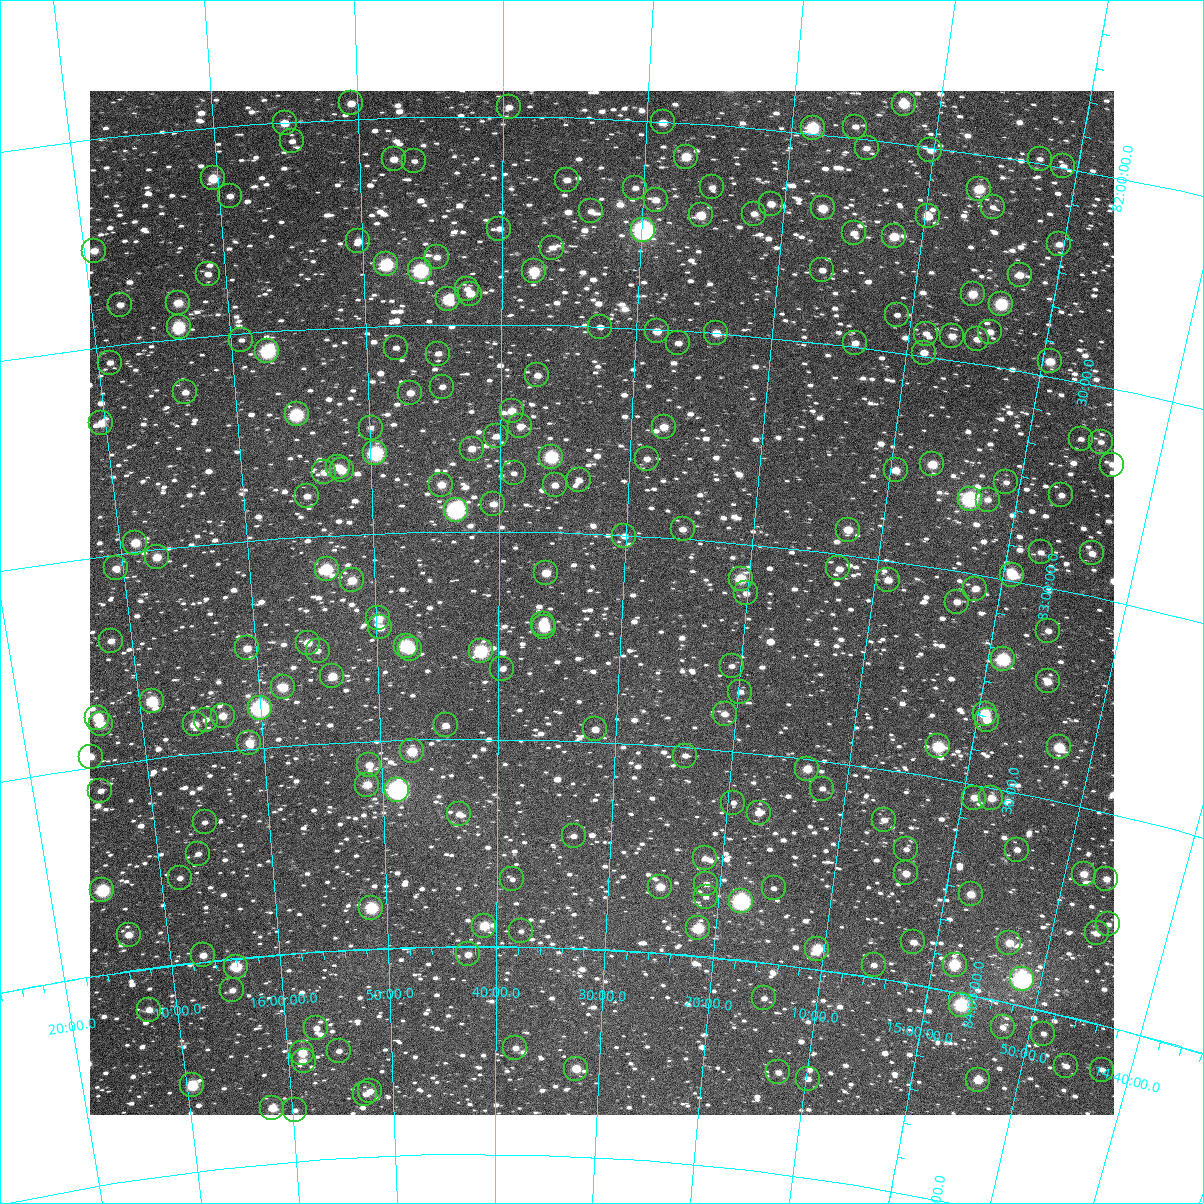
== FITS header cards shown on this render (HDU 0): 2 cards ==
NAXIS1  =                 1024
NAXIS2  =                 1024

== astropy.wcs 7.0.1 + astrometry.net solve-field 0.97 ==
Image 1024 x 1024 px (HDU 0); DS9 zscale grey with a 90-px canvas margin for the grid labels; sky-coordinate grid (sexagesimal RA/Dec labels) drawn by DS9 from the SOLVED WCS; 226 Tycho-2 reference stars matched to detected sources circled (green)
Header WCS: RA---TAN-SIP/DEC--TAN-SIP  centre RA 15:31:42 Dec +83:10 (232.92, +83.17 deg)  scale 8.67 arcsec/px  FOV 148.0' x 148.0'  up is +178 deg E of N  parity flipped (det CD > 0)
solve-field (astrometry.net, Tycho-2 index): VERIFIED the header's WCS against the Tycho-2 star catalogue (verified at 6 index scales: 14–226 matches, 0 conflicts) and refined it, rather than solving blind
Solved WCS: RA---TAN-SIP/DEC--TAN-SIP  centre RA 15:31:42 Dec +83:10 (232.92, +83.17 deg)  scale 8.67 arcsec/px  FOV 148.0' x 148.1'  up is +178 deg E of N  parity flipped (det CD > 0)
The solver's refit moves the header's centre by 0.26 arcsec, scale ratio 1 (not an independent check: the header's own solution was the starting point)
Tycho-2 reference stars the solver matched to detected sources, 226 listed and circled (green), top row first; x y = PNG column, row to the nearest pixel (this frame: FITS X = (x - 90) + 1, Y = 1024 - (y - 91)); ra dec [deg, ICRS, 3 dp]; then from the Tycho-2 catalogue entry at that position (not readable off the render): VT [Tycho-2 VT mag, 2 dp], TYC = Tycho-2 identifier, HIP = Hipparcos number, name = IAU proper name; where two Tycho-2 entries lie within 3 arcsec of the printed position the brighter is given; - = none
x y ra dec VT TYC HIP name
351 103 237.608 +81.963 10.95 4566-926-1 - -
904 104 228.121 +81.905 9.84 4566-1729-1 - -
509 107 234.893 +81.978 11.71 4566-685-1 - -
663 122 232.220 +82.003 10.75 4566-1494-1 - -
285 123 238.774 +82.002 10.57 4566-467-1 - -
855 127 228.899 +81.974 11.94 4566-1771-1 - -
813 128 229.632 +81.987 8.83 4566-1358-1 74909 -
292 141 238.662 +82.047 12.00 4566-487-1 - -
867 148 228.664 +82.022 11.69 4566-1128-1 - -
930 150 227.565 +82.008 12.10 4566-1131-1 - -
686 157 231.781 +82.082 10.06 4566-996-1 - -
394 159 236.898 +82.100 10.93 4566-533-1 - -
1040 159 225.670 +81.989 12.45 4565-746-1 - -
414 161 236.539 +82.106 12.59 4566-841-1 - -
1063 166 225.245 +81.997 11.88 4565-657-1 - -
213 178 240.086 +82.123 10.00 4579-999-1 - -
567 180 233.855 +82.150 11.70 4566-882-1 - -
712 187 231.286 +82.151 11.80 4566-1201-1 - -
635 188 232.645 +82.163 12.17 4566-974-1 - -
979 189 226.621 +82.083 9.79 4565-285-1 - -
230 196 239.814 +82.169 11.63 4566-659-1 - -
656 200 232.270 +82.190 11.74 4566-1213-1 - -
771 204 230.227 +82.180 11.01 4566-1306-1 - -
993 207 226.340 +82.121 12.00 4565-433-1 - -
823 208 229.311 +82.178 10.41 4566-972-1 - -
591 211 233.416 +82.224 12.04 4566-665-1 - -
754 214 230.509 +82.206 11.32 4566-976-1 - -
701 215 231.454 +82.220 10.19 4566-1705-1 - -
928 216 227.450 +82.166 10.53 4566-1115-1 - -
499 229 235.039 +82.271 11.62 4566-649-1 - -
643 230 232.462 +82.264 6.98 4566-1106-1 75870 -
854 233 228.709 +82.229 11.53 4566-1095-1 - -
894 236 227.996 +82.225 10.14 4566-1794-1 - -
358 241 237.579 +82.295 11.31 4566-851-1 - -
1059 244 225.074 +82.183 11.67 4565-1140-1 - -
552 248 234.085 +82.314 11.93 4566-519-1 - -
94 251 242.314 +82.268 10.93 4579-1048-1 - -
437 257 236.165 +82.339 11.62 4566-703-1 - -
386 264 237.082 +82.353 8.63 4566-687-1 77419 -
420 270 236.471 +82.370 8.20 4566-421-1 77211 -
822 270 229.198 +82.327 11.89 4566-1006-1 - -
534 271 234.408 +82.372 9.45 4566-451-1 - -
208 274 240.318 +82.353 11.63 4579-989-1 - -
1020 275 225.673 +82.273 10.85 4565-516-1 - -
467 289 235.620 +82.416 11.97 4566-571-1 - -
470 294 235.562 +82.427 10.68 4566-903-1 - -
973 294 226.452 +82.336 10.18 4565-490-1 - -
448 299 235.971 +82.440 9.42 4566-783-1 - -
178 303 240.906 +82.414 10.51 4579-149-1 - -
1001 304 225.911 +82.349 8.87 4565-373-1 73680 -
120 305 241.958 +82.405 11.84 4579-998-1 - -
897 315 227.755 +82.412 12.01 4566-1196-1 - -
179 327 240.940 +82.473 8.89 4579-23-1 - -
600 327 233.170 +82.502 12.41 4634-857-1 - -
657 331 232.115 +82.506 11.08 4634-514-1 - -
990 332 226.038 +82.420 11.70 4565-541-1 - -
716 333 231.018 +82.501 10.65 4634-1362-1 - -
926 334 227.178 +82.447 12.09 4566-1157-1 - -
952 336 226.707 +82.444 11.20 4566-1245-1 - -
977 339 226.243 +82.442 11.38 4565-1418-1 - -
241 340 239.803 +82.517 12.18 4634-632-1 - -
678 343 231.708 +82.531 11.65 4634-1801-1 - -
855 343 228.456 +82.492 11.45 4566-1100-1 - -
396 348 236.950 +82.555 11.94 4634-174-1 - -
267 351 239.338 +82.548 8.15 4634-710-1 - -
924 353 227.172 +82.493 11.16 4566-1281-1 - -
438 354 236.165 +82.571 11.93 4634-654-1 - -
1050 361 224.858 +82.465 10.23 4565-967-1 - -
110 363 242.266 +82.540 11.65 4647-2345-1 - -
537 375 234.316 +82.622 11.28 4634-777-1 - -
442 387 236.101 +82.651 11.73 4634-474-1 - -
185 392 240.931 +82.631 11.42 4647-2051-1 - -
410 393 236.700 +82.664 10.94 4634-655-1 - -
512 411 234.787 +82.709 10.76 4634-800-1 - -
297 414 238.870 +82.704 8.90 4634-291-1 - -
101 423 242.564 +82.682 10.70 4647-1339-1 - -
520 426 234.620 +82.747 11.20 4634-362-1 - -
664 427 231.886 +82.736 10.72 4634-352-1 - -
371 428 237.475 +82.745 11.80 4634-581-1 - -
496 436 235.074 +82.770 11.60 4634-494-1 - -
1081 439 224.021 +82.634 12.65 4634-1767-1 - -
1101 442 223.642 +82.632 12.23 4634-1758-1 - -
472 449 235.544 +82.801 11.21 4634-804-1 - -
375 453 237.407 +82.807 8.16 4634-827-1 - -
551 457 234.015 +82.818 8.65 4634-898-1 - -
647 459 232.171 +82.814 11.53 4634-844-1 - -
932 464 226.708 +82.756 10.04 4634-1655-1 73955 -
1112 465 223.342 +82.679 11.55 4634-1696-1 - -
338 467 238.132 +82.837 11.06 4634-772-1 - -
342 470 238.061 +82.845 10.49 4634-532-1 - -
896 470 227.390 +82.783 10.78 4634-1707-1 - -
324 472 238.403 +82.848 11.20 4634-796-1 - -
514 473 234.735 +82.860 12.22 4634-883-1 - -
579 480 233.467 +82.873 12.02 4634-826-1 - -
1006 482 225.258 +82.770 12.00 4634-1687-1 - -
441 485 236.139 +82.887 10.70 4634-196-1 - -
555 485 233.929 +82.887 11.23 4634-276-1 - -
1061 495 224.177 +82.776 11.81 4634-1685-1 - -
307 496 238.762 +82.903 11.93 4634-425-1 - -
970 499 225.894 +82.825 7.79 4634-1565-1 73671 -
988 500 225.556 +82.819 11.85 4634-1076-1 - -
493 504 235.124 +82.934 11.37 4634-628-1 - -
456 510 235.863 +82.947 7.46 4634-421-1 77013 -
683 529 231.389 +82.978 11.42 4634-446-1 - -
848 530 228.153 +82.940 10.95 4634-1142-1 - -
624 536 232.530 +83.003 11.37 4634-46-1 - -
135 543 242.192 +82.978 10.23 4647-139-1 - -
1041 552 224.355 +82.921 11.93 4634-1544-1 - -
1092 553 223.374 +82.899 11.41 4634-1654-1 - -
157 557 241.805 +83.019 10.40 4647-611-1 - -
116 568 242.634 +83.034 11.24 4647-827-1 - -
838 568 228.244 +83.035 11.97 4634-1091-1 74466 -
327 569 238.455 +83.081 9.38 4634-582-1 - -
546 573 234.059 +83.098 10.55 4634-365-1 - -
1012 575 224.825 +82.986 9.70 4634-1656-1 - -
741 579 230.163 +83.085 9.57 4634-463-1 - -
352 580 237.967 +83.111 10.44 4634-375-1 - -
888 580 227.237 +83.047 11.07 4634-1924-1 - -
975 589 225.497 +83.035 11.14 4634-1913-1 - -
746 593 230.026 +83.119 11.56 4634-846-1 - -
957 602 225.811 +83.074 11.87 4634-1569-1 - -
378 618 237.455 +83.205 10.49 4634-488-1 - -
543 624 234.097 +83.221 10.41 4634-312-1 - -
380 627 237.422 +83.228 11.11 4634-592-1 - -
544 627 234.070 +83.229 9.90 4634-472-1 - -
1048 631 223.910 +83.103 11.43 4634-1268-1 - -
111 641 242.921 +83.206 11.39 4647-825-1 - -
308 643 238.921 +83.255 10.69 4634-511-1 - -
406 646 236.900 +83.274 8.81 4634-424-1 - -
247 648 240.177 +83.258 10.79 4647-775-1 - -
410 649 236.828 +83.282 10.61 4634-814-1 - -
318 651 238.729 +83.277 12.11 4634-647-1 - -
481 651 235.373 +83.289 8.55 4634-510-1 - -
1003 659 224.694 +83.191 8.53 4634-1776-1 - -
732 666 230.181 +83.297 12.28 4634-534-1 - -
502 669 234.920 +83.331 12.27 4634-594-1 - -
332 676 238.453 +83.340 10.36 4634-686-1 - -
1048 681 223.718 +83.222 10.99 4634-1907-1 - -
283 687 239.494 +83.359 10.02 4634-870-1 - -
740 692 229.954 +83.357 12.44 4634-572-1 - -
152 701 242.244 +83.363 9.30 4647-2388-1 - -
260 708 240.010 +83.404 7.45 4647-2533-1 78379 -
725 714 230.240 +83.414 11.52 4634-832-1 - -
985 714 224.853 +83.328 9.62 4634-1225-1 - -
223 716 240.797 +83.416 10.74 4647-2156-1 - -
97 718 243.413 +83.385 10.17 4647-2280-1 - -
206 720 241.161 +83.421 12.20 4647-2304-1 - -
987 720 224.786 +83.343 10.79 4634-1373-1 - -
101 724 243.361 +83.402 10.54 4647-2470-1 - -
195 724 241.396 +83.429 10.92 4647-2070-1 - -
446 725 236.113 +83.467 11.30 4634-713-1 - -
595 729 232.945 +83.471 11.29 4634-126-1 - -
249 743 240.285 +83.487 10.52 4647-2104-1 - -
938 746 225.703 +83.426 9.25 4634-985-1 - -
1059 747 223.202 +83.373 9.71 4634-937-1 - -
412 751 236.837 +83.529 9.98 4634-501-1 - -
685 756 231.001 +83.522 12.23 4634-669-1 - -
91 757 243.660 +83.476 11.45 4647-2314-1 - -
369 765 237.764 +83.558 10.91 4634-394-1 - -
807 769 228.371 +83.524 10.47 4634-405-1 - -
367 785 237.819 +83.604 10.72 4634-303-1 - -
822 789 228.002 +83.567 12.37 4634-26-1 - -
397 790 237.179 +83.620 7.68 4634-1923-1 77448 -
100 791 243.563 +83.561 11.85 4647-1590-1 - -
974 798 224.748 +83.531 11.08 4634-1070-1 - -
991 798 224.390 +83.525 10.78 4634-1928-1 - -
733 803 229.877 +83.624 12.11 4634-280-1 - -
759 813 229.309 +83.643 11.27 4634-725-1 - -
459 814 235.834 +83.682 11.78 4634-295-1 - -
884 820 226.583 +83.620 11.86 4634-960-1 - -
205 822 241.407 +83.666 12.07 4647-1234-1 - -
574 836 233.317 +83.730 12.47 4634-138-1 - -
906 849 226.010 +83.683 12.06 4634-1778-1 - -
1017 850 223.629 +83.634 11.63 4634-1835-1 - -
198 854 241.618 +83.740 12.01 4647-794-1 - -
705 858 230.390 +83.765 11.66 4634-345-1 - -
906 873 225.927 +83.740 10.92 4634-922-1 - -
1084 874 222.097 +83.657 10.77 4634-1409-1 - -
180 878 242.084 +83.794 11.81 4647-1344-1 - -
512 879 234.657 +83.838 12.26 4634-533-1 - -
1106 879 221.592 +83.656 11.35 4634-1196-1 - -
706 884 230.302 +83.826 12.14 4634-56-1 - -
660 887 231.334 +83.842 10.41 4634-188-1 75499 -
774 888 228.793 +83.820 12.52 4634-396-1 - -
102 890 243.831 +83.799 8.90 4647-1640-1 - -
971 894 224.437 +83.762 11.14 4634-954-1 - -
706 897 230.296 +83.857 12.02 4634-727-1 - -
741 901 229.490 +83.859 7.80 4634-84-1 74866 -
371 908 237.848 +83.902 9.15 4634-409-1 - -
1108 924 221.311 +83.761 12.21 4634-1035-1 - -
484 926 235.284 +83.950 9.98 4634-220-1 - -
698 928 230.401 +83.934 9.52 4634-491-1 - -
521 931 234.446 +83.962 12.33 4634-234-1 - -
1097 933 221.518 +83.789 11.52 4634-1148-1 - -
129 935 243.386 +83.913 11.13 4647-934-1 - -
913 942 225.504 +83.900 11.43 4634-124-1 - -
1009 943 223.372 +83.858 10.70 4634-916-1 - -
817 949 227.642 +83.951 9.78 4634-373-1 - -
468 954 235.654 +84.019 11.60 4634-92-1 - -
203 955 241.758 +83.985 11.14 4647-1024-1 - -
874 965 226.310 +83.970 11.67 4634-680-1 - -
955 965 224.493 +83.936 9.40 4634-989-1 - -
236 967 241.033 +84.020 9.39 4647-1358-1 - -
1022 979 222.919 +83.937 7.10 4634-1355-1 72687 -
232 990 241.170 +84.076 11.72 4647-234-1 - -
764 998 228.726 +84.086 11.59 4634-64-1 - -
961 1005 224.164 +84.027 8.35 4634-1442-1 73119 -
149 1010 243.155 +84.099 11.58 4647-1540-1 - -
1003 1027 223.117 +84.061 11.70 4634-1269-1 - -
316 1028 239.274 +84.183 12.16 4634-41-1 - -
1043 1034 222.159 +84.054 13.27 4634-1011-1 - -
515 1048 234.526 +84.244 11.93 4634-17-1 - -
339 1051 238.767 +84.242 12.43 4634-133-1 - -
302 1053 239.646 +84.241 10.23 4634-19-1 - -
304 1061 239.624 +84.261 12.28 4634-175-1 - -
1066 1066 221.465 +84.117 11.85 4634-1467-1 - -
576 1069 233.049 +84.290 10.29 4634-227-1 - -
1102 1070 220.635 +84.104 11.75 4634-1684-1 - -
778 1072 228.176 +84.259 12.08 4634-63-1 - -
808 1079 227.451 +84.265 11.84 4634-95-1 - -
978 1080 223.426 +84.197 10.36 4634-1462-1 - -
192 1085 242.368 +84.293 9.48 4647-864-1 - -
370 1091 238.067 +84.343 11.53 4634-199-1 - -
365 1094 238.184 +84.350 12.36 4634-185-1 - -
272 1108 240.478 +84.367 10.36 4647-1028-1 - -
295 1110 239.936 +84.378 12.61 4638-756-1 - -